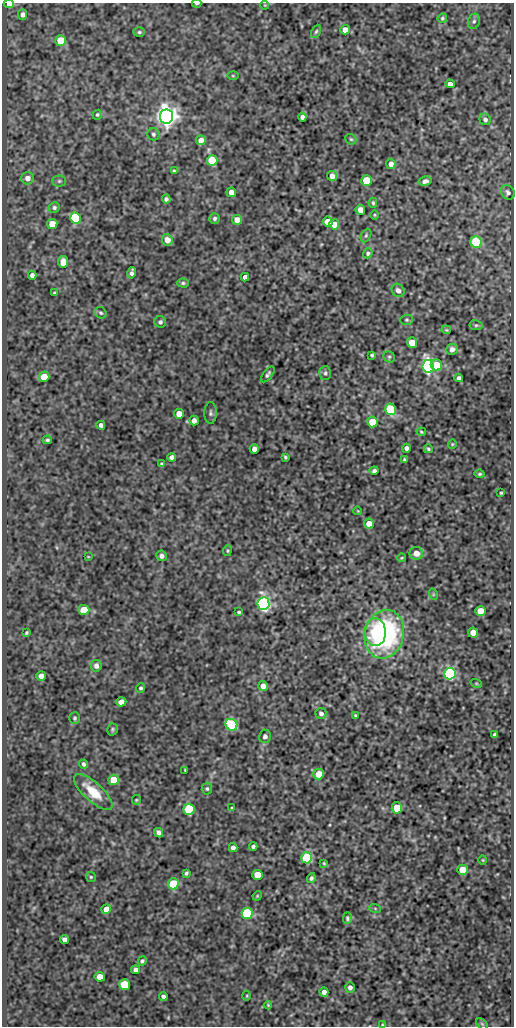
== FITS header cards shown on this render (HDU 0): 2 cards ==
NAXIS1  =                  512
NAXIS2  =                 1024

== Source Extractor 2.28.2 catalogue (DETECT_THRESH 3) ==
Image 512 x 1024 px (HDU 0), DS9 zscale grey, 1 PNG px = 1 image px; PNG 516 x 1028 px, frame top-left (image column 1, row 1024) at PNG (2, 3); each listed source drawn as its Kron ellipse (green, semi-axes under 4 px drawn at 4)
Background 136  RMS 0.67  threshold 2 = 3 sigma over >= 5 px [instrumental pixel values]
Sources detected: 154; all 154 listed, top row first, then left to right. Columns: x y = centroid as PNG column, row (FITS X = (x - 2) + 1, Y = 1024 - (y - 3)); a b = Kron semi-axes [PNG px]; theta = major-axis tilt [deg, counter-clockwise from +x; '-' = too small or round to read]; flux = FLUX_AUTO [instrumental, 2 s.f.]
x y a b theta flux
197 3 4 2 - 71
9 4 5 3 - 1900
265 5 4 4 - 42
22 14 5 4 - 180
442 18 5 4 - 60
474 21 8 6 73 120
345 30 5 4 - 420
316 31 7 4 63 81
139 32 5 4 - 73
61 41 5 5 - 1500
233 76 5 3 - 44
450 84 4 4 - 220
97 115 5 4 - 73
166 117 7 6 - 32000
302 117 4 4 - 150
485 119 6 5 - 130
153 134 6 6 - 97
351 139 6 5 - 66
201 140 5 5 - 390
212 160 5 5 - 2300
391 164 5 4 - 300
174 171 4 4 - 62
332 176 5 5 - 360
28 178 6 6 - 240
59 181 7 5 1 83
366 181 5 5 - 1700
425 181 6 4 12 160
231 192 5 4 - 310
508 192 8 6 -52 120
166 199 4 4 - 98
373 203 5 4 - 60
54 207 5 5 - 92
360 210 5 4 - 330
374 215 5 3 - 41
75 218 5 5 - 4700
215 218 5 5 - 99
237 220 5 5 - 420
328 221 5 5 - 590
52 224 5 5 - 840
334 224 5 5 - 590
366 235 7 4 63 79
167 240 5 5 - 500
476 242 6 5 - 3700
368 253 5 4 - 81
63 262 6 5 - 510
132 273 6 4 77 140
32 275 4 4 - 160
245 277 4 4 - 200
183 283 6 4 -1 76
398 290 7 6 - 200
55 293 3 3 - 58
101 313 6 5 - 74
407 320 6 5 - 68
160 322 6 5 - 110
476 325 6 5 - 79
446 330 5 4 - 50
412 343 5 5 - 840
452 349 6 5 - 220
372 355 3 3 - 64
389 357 6 5 - 80
436 365 6 5 - 1200
428 366 6 5 - 14000
325 373 7 6 - 98
268 374 9 4 52 100
44 377 5 5 - 700
459 378 4 4 - 120
390 409 6 5 - 3000
210 413 11 6 90 120
179 414 5 5 - 460
194 420 5 5 - 240
372 422 5 5 - 1400
101 425 4 4 - 150
421 432 4 3 - 51
47 440 4 4 - 79
452 444 4 4 - 46
406 448 4 4 - 150
254 449 4 4 - 270
428 449 4 3 - 68
172 457 4 4 - 170
285 457 3 3 - 58
404 459 3 3 - 49
162 464 4 3 - 75
374 471 4 3 - 100
480 474 5 4 - 64
501 493 3 3 - 54
358 511 4 2 - 32
369 524 5 5 - 400
227 551 5 3 - 50
416 553 7 6 - 410
162 556 5 5 - 160
88 557 3 2 - 29
402 558 4 3 - 46
433 594 6 3 -73 44
263 603 6 6 - 15000
84 610 5 5 - 960
481 611 5 5 - 730
239 612 3 3 - 68
375 632 13 11 -87 1300
26 633 4 3 - 58
473 633 5 5 - 600
384 634 24 19 76 7200
96 666 6 5 - 160
450 674 6 5 - 8900
41 676 5 5 - 220
476 683 6 3 -19 48
263 686 5 4 - 300
141 688 5 4 - 80
121 702 5 4 - 280
321 713 6 5 - 150
355 715 3 3 - 49
75 718 6 5 - 76
231 725 6 5 - 4800
112 729 6 5 - 72
495 735 4 4 - 110
265 736 6 6 - 150
84 764 4 3 - 110
185 770 3 2 - 38
319 774 5 5 - 630
114 780 5 5 - 1200
207 789 6 5 - 80
93 792 24 9 -42 1100
136 800 5 4 - 51
232 808 4 3 - 37
397 808 5 5 - 1100
189 809 5 5 - 3300
159 833 5 4 - 160
253 846 4 3 - 99
233 848 4 4 - 190
306 858 5 5 - 3500
483 860 4 4 - 44
324 863 4 3 - 46
463 870 5 5 - 1000
186 873 4 3 - 82
258 875 5 5 - 900
91 877 5 5 - 57
311 878 5 4 - 98
173 884 5 5 - 2100
257 896 5 4 - 44
375 908 6 4 -20 50
106 909 5 5 - 480
247 913 5 5 - 5400
347 918 6 4 89 75
65 939 4 4 - 210
142 961 5 4 - 94
136 970 4 4 - 230
100 977 5 5 - 520
125 985 5 5 - 2400
350 987 5 5 - 160
324 992 5 4 - 180
247 996 5 3 - 42
163 997 4 4 - 120
268 1005 4 2 - 41
482 1024 7 4 -45 67
383 1025 4 3 - 46
At the frame edge (FLAGS 8, measured only in part): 3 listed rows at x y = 197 3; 9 4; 383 1025